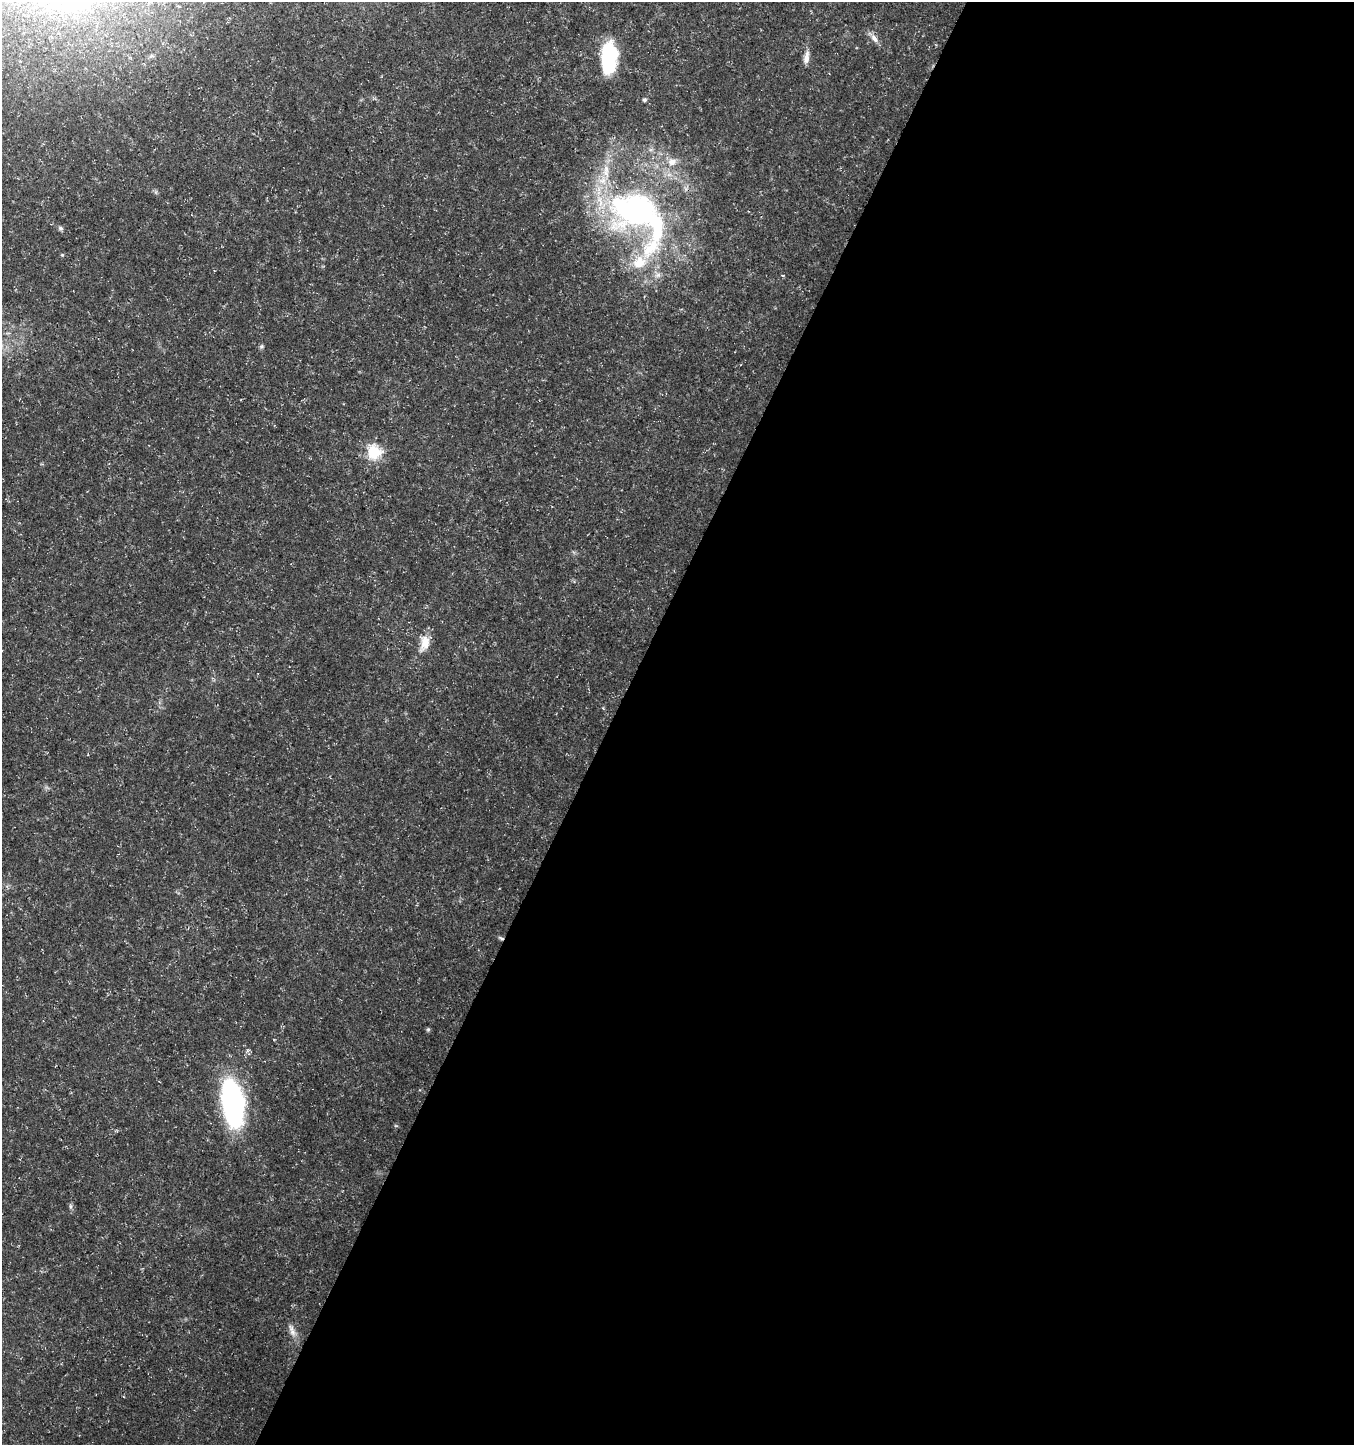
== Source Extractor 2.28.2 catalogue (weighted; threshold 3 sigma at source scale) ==
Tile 12 of 4 x 4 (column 4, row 3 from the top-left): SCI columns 4256-5607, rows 1452-2894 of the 5872 x 5780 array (HDU 1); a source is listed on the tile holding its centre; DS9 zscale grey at full resolution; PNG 1356 x 1447 px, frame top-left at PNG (2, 2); no overlay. Shown black and unused: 55% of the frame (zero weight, under 3 of 5 exposures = <1% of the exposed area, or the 3 px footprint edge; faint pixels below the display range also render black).
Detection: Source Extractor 2.28.2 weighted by HDU 2 'WHT'; one run over the whole footprint, this tile lists its part. Background 0.0108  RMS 0.0022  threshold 0.0101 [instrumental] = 3 sigma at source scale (4.5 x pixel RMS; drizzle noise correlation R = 1.50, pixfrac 1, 0.0396/0.0396 arcsec/px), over >= 5 px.
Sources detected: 21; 1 inside a brighter object's white glare — not listed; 4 inside a brighter listed object's ellipse — not listed separately; the other 16 listed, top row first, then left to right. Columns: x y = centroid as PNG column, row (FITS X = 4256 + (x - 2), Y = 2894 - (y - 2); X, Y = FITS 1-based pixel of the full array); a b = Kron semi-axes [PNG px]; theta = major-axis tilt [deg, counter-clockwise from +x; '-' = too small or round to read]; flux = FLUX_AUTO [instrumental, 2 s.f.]
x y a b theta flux
70 5 8 7 - 8.6
874 38 14 7 -52 1.4
806 57 19 7 82 1.6
609 59 32 16 87 16
644 100 5 4 - 0.56
635 210 76 61 -5 71
60 228 6 5 - 0.55
62 255 5 4 - 0.24
261 346 7 5 35 0.38
374 452 6 6 - 34
425 643 23 12 71 3.2
501 938 8 4 -17 0.44
428 1029 6 5 - 0.32
233 1103 43 18 -82 48
70 1206 8 4 83 0.44
292 1331 21 7 -66 1.7
Overlapping masked pixels (flux is a lower limit): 1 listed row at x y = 501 938
Isophote crosses this tile's border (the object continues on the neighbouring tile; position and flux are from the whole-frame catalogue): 1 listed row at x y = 70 5